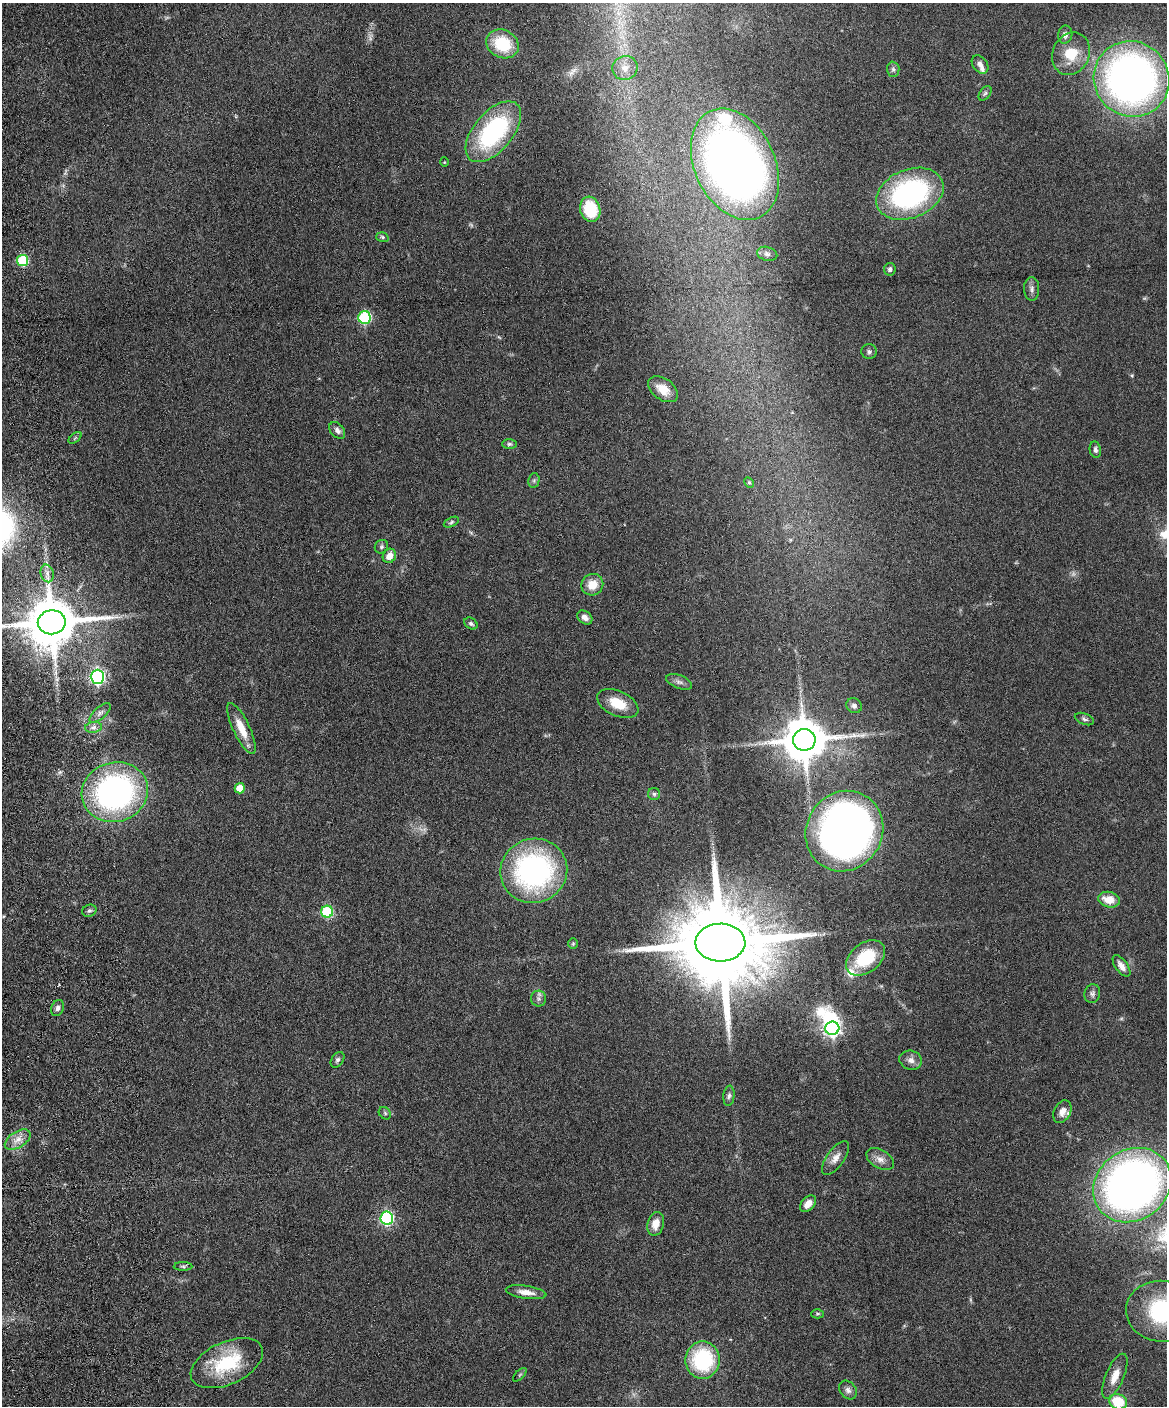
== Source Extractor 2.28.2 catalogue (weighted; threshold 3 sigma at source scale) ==
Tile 7 of 4 x 3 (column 3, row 2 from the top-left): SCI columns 2386-3550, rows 1648-3051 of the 4773 x 4594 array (HDU 1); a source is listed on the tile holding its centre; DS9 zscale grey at full resolution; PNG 1169 x 1408 px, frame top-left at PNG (2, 3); each listed source drawn as its Kron ellipse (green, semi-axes under 4 px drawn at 4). Shown black and unused: <1% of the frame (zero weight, under 4 of 8 exposures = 3% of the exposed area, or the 3 px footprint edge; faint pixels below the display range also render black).
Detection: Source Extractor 2.28.2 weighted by HDU 2 'WHT'; one run over the whole footprint, this tile lists its part. Background 0.0807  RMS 0.0046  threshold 0.0188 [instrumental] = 3 sigma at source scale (4.09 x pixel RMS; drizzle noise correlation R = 1.36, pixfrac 0.8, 0.05/0.05 arcsec/px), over >= 5 px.
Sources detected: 93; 6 too faint to see at this stretch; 1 inside a brighter object's white glare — neither listed nor drawn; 4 inside a brighter listed object's ellipse — not listed separately; the other 82 listed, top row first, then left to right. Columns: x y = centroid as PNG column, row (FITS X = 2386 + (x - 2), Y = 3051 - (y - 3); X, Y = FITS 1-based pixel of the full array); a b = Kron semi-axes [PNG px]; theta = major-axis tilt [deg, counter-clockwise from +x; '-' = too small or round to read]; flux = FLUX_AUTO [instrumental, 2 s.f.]
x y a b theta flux
1065 35 9 7 80 2.1
502 44 17 14 -27 19
1071 54 22 18 64 13
980 64 10 7 -52 2
625 68 13 12 - 4.2
893 69 7 6 - 1.1
1132 79 39 37 -46 270
985 93 8 5 54 0.91
493 132 36 19 50 57
444 162 5 3 - 0.32
735 164 58 40 -65 360
910 194 35 24 22 81
590 209 13 10 -73 17
382 237 6 5 - 0.7
767 254 10 7 -16 1.8
23 260 6 5 - 27
890 269 6 5 - 1.2
1032 289 12 7 -89 1.8
364 317 6 6 - 46
869 352 8 7 - 1.2
663 389 17 10 -36 6
337 430 9 6 -50 1.7
75 438 7 4 37 0.69
509 444 7 5 1 0.83
1095 450 8 5 -80 1.2
534 480 7 5 79 0.97
749 482 6 4 -62 0.54
451 522 8 4 25 0.86
381 547 7 6 - 0.94
389 556 7 6 - 4.3
47 573 9 6 -76 1.9
592 585 11 10 - 6.1
585 617 8 6 -38 2.1
52 622 14 12 8 2700
471 623 7 5 -32 1.1
97 677 7 6 - 100
679 682 13 6 -22 1.8
618 703 22 12 -25 10
854 706 8 7 - 1.6
100 713 13 6 42 1.6
1084 719 10 5 -22 1.1
94 727 8 5 8 1.4
241 728 28 8 -65 7.6
804 740 11 11 - 1800
240 788 5 5 - 9.9
115 792 33 29 18 120
654 794 6 6 - 0.93
844 831 41 38 58 260
534 871 34 32 20 94
1109 900 11 7 -12 6.5
89 911 7 6 - 1
327 912 6 6 - 34
573 943 5 4 - 0.52
720 943 25 19 1 10000
866 958 22 14 38 23
1121 966 12 6 -54 2.6
1092 994 9 8 - 1.5
539 999 8 7 - 1.5
58 1008 8 6 67 1.3
832 1028 7 6 - 130
337 1060 9 5 56 1.1
911 1060 11 9 -18 2.6
729 1096 10 5 83 1.3
1062 1112 12 8 62 3
385 1113 7 5 -46 0.81
18 1140 14 8 32 3.6
835 1158 20 9 55 3.9
880 1159 15 9 -31 3.3
1132 1185 41 35 36 320
808 1204 10 6 46 3.6
387 1218 6 6 - 70
656 1224 12 8 76 4.4
183 1266 9 4 -1 0.85
526 1292 20 6 -8 4
1162 1311 35 30 -5 46
818 1314 6 4 1 0.63
703 1360 18 17 - 35
227 1363 38 21 25 27
520 1375 8 3 45 0.54
1115 1376 24 9 67 5.3
848 1390 10 8 -50 1.8
1118 1402 9 7 -25 14
Isophote crosses this tile's border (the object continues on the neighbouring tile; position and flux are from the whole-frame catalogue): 2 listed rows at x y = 52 622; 1162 1311